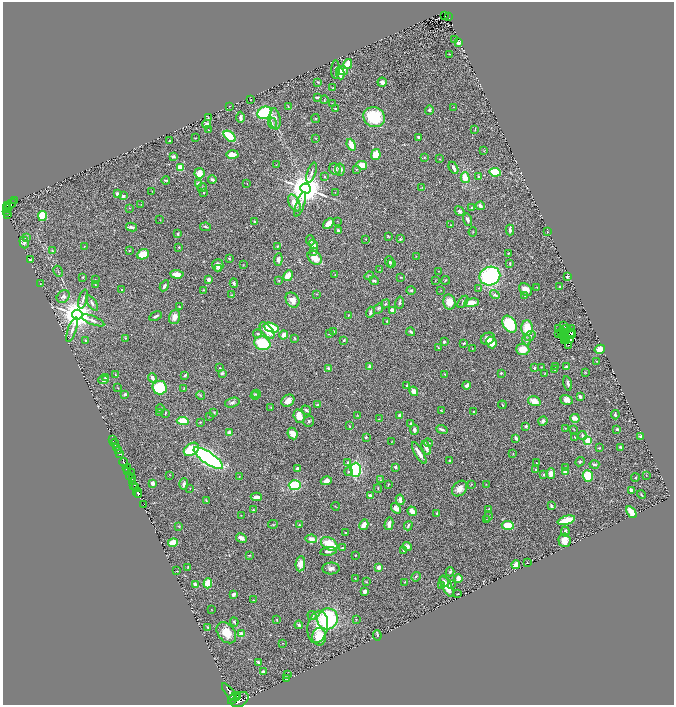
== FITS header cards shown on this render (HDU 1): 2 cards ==
NAXIS1  =                 1343
NAXIS2  =                 1405

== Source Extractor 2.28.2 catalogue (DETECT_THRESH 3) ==
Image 1343 x 1405 px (HDU 1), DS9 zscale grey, zoomed out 1/2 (1 PNG px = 2 x 2 image px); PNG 676 x 707 px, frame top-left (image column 2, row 1405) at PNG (3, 2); each listed source drawn as its Kron ellipse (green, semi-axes under 4 px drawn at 4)
Background 0.86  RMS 0.04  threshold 0.12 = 3 sigma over >= 5 px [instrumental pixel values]
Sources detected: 451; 26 cannot appear on this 1/2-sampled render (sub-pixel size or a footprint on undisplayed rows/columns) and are neither listed nor drawn; the other 425 listed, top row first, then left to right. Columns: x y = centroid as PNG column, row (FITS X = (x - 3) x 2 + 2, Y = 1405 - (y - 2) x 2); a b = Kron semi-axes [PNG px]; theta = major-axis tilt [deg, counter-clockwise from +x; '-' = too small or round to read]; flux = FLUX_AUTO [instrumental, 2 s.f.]
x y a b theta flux
444 16 4 1 - 4.1
448 16 4 2 - 70
455 40 4 3 - 13
458 43 4 3 - 24
450 54 3 2 - 3.6
348 64 5 4 - 81
335 69 9 2 87 11
342 70 6 4 -3 76
340 73 6 4 -83 48
318 82 3 2 - 6.3
382 82 5 4 - 29
333 88 3 2 - 11
317 97 3 2 - 13
251 99 2 1 - 2.7
324 100 4 2 - 4.3
332 104 2 1 - 5.5
230 106 3 1 - 2
288 107 3 2 - 4
454 107 2 1 - 3.5
335 108 2 2 - 5.1
429 110 4 3 - 13
264 113 7 6 - 580
240 117 6 3 89 18
374 117 11 9 -28 300
208 118 3 3 - 5.4
275 119 10 5 -82 50
315 119 4 3 - 5.4
272 123 6 2 -68 7.6
207 124 4 4 - 26
208 130 2 2 - 2.8
475 130 3 2 - 3
230 136 7 3 -40 310
419 137 3 2 - 25
195 138 2 1 - 3.8
315 138 3 2 - 3
169 141 2 2 - 5.9
351 145 6 3 -69 84
484 151 2 2 - 4.3
232 154 6 4 0 49
376 155 5 4 - 110
173 157 4 3 - 13
424 157 3 2 - 4.4
440 159 3 2 - 5.2
276 165 2 1 - 2.1
362 165 5 4 - 79
180 167 4 3 - 110
453 168 6 3 -60 19
335 169 6 5 - 21
340 169 6 4 -82 39
356 169 2 2 - 6.5
495 172 6 4 -7 270
199 173 5 5 - 84
311 173 10 3 71 20
325 176 2 2 - 8.1
478 177 3 3 - 8.9
465 178 5 4 - 110
166 180 4 2 - 7.7
212 180 4 3 - 22
198 183 4 3 - 13
247 184 2 1 - 3.1
422 187 3 2 - 2.9
202 188 4 2 - 8.4
306 188 5 5 - 18000
152 191 2 2 - 2.7
335 192 2 1 - 1.8
204 193 2 2 - 5.7
117 194 3 2 - 20
123 196 3 2 - 16
15 201 2 1 - 22
294 203 9 5 -62 84
10 204 6 3 33 160
141 204 2 2 - 2.5
300 204 13 3 70 27
7 205 3 2 - 240
480 206 4 3 - 25
471 207 3 2 - 4.7
6 208 3 1 - 71
8 208 3 2 - 200
130 208 3 2 - 2.6
459 211 5 4 - 15
7 212 3 2 - 120
8 214 2 1 - 65
42 216 5 4 - 240
160 220 3 2 - 3.5
467 220 6 4 -74 19
254 221 3 2 - 8.1
337 221 2 2 - 2.8
328 223 6 3 43 76
450 225 2 1 - 4.1
131 227 5 3 - 25
206 227 5 3 - 11
338 230 3 3 - 15
510 230 5 3 - 19
473 232 4 2 - 3.6
547 232 2 2 - 6.8
178 234 4 3 - 7.9
388 236 4 2 - 5
26 237 3 3 - 9.9
366 239 2 2 - 3.6
400 239 4 3 - 7.1
310 240 5 4 - 11
24 242 6 4 -71 24
313 244 4 4 - 28
84 246 2 2 - 3
277 246 3 1 - 3.9
179 247 2 2 - 4.8
52 250 3 2 - 5.8
129 251 3 2 - 4.1
313 252 3 3 - 7.7
509 253 3 2 - 5.6
143 254 6 5 - 160
416 256 2 1 - 2.5
229 258 2 2 - 8.4
315 258 8 6 -44 94
30 260 3 2 - 14
278 260 6 4 84 33
390 262 6 3 -68 16
392 263 3 2 - 5.1
510 263 3 2 - 6.2
218 265 6 5 - 43
243 265 3 2 - 3
218 269 3 3 - 9.7
379 270 2 2 - 3.1
58 271 6 2 -63 6.1
438 271 2 1 - 1.9
177 274 7 4 -4 55
335 275 2 2 - 3.4
288 276 6 3 61 130
369 276 5 3 - 7.2
490 276 10 9 - 1000
83 277 3 2 - 5.9
401 277 3 2 - 4.9
567 277 3 3 - 9
209 279 3 3 - 24
95 280 3 2 - 5.1
445 280 4 2 - 5.5
279 281 3 2 - 3.8
374 281 4 3 - 13
435 281 2 2 - 3
234 283 4 3 - 14
40 284 2 1 - 1.8
95 284 3 2 - 4
164 286 6 3 60 15
537 287 2 1 - 2.7
559 287 2 2 - 5.7
479 288 3 2 - 3.7
122 290 2 2 - 9.7
203 290 3 2 - 3.9
411 290 5 3 - 9
441 290 2 1 - 2
526 290 7 5 -44 67
317 294 2 2 - 2.6
495 294 5 4 - 11
231 295 2 2 - 5.1
63 296 7 5 44 27
525 296 3 2 - 5.5
83 299 10 3 73 21
292 300 8 6 -55 66
449 302 7 6 - 85
463 302 7 4 52 12
92 303 9 4 -55 21
400 303 6 3 80 14
472 303 7 4 8 71
385 304 5 3 - 8.4
179 306 2 2 - 4.9
379 308 5 3 - 8.7
393 310 4 3 - 68
370 312 5 3 - 25
77 315 5 5 - 15000
348 315 2 2 - 4.9
155 316 6 3 27 13
174 317 7 5 71 48
93 320 12 3 -21 24
387 321 3 2 - 5.2
509 324 9 6 -57 240
564 325 2 2 - 6.8
271 328 8 4 -18 240
527 328 8 5 90 140
567 328 2 1 - 1.6
571 328 3 1 - 5.2
558 329 2 1 - 3.7
72 330 13 3 70 24
267 331 9 5 -50 160
334 331 2 2 - 20
411 332 4 3 - 10
570 332 3 2 - 5.1
562 333 3 2 - 2.6
564 333 2 1 - 0.41
258 334 4 3 - 11
329 334 4 3 - 8.2
559 334 2 1 - 4.9
572 334 4 2 - 4.4
284 335 4 3 - 57
564 335 2 1 - 9.1
530 336 6 4 39 16
125 338 3 3 - 5.1
294 338 3 2 - 6.4
565 338 2 1 - 1.1
488 339 7 5 30 45
571 339 2 1 - 1.2
86 340 3 3 - 7.6
344 340 3 2 - 9.1
526 340 5 3 - 14
564 340 2 1 - 2.7
567 341 2 1 - 4.1
444 342 2 2 - 15
262 343 8 6 -20 270
464 343 2 2 - 8.6
491 343 6 5 - 97
568 345 2 1 - 3
438 348 3 2 - 4.2
472 348 3 2 - 2.5
523 349 6 5 - 120
600 349 5 4 - 42
596 361 2 1 - 4.3
369 367 3 3 - 30
541 367 3 2 - 3.3
556 367 2 2 - 2.5
566 367 4 2 - 24
220 368 2 2 - 5.1
329 368 4 3 - 15
534 368 2 2 - 16
554 369 3 3 - 5.5
585 372 3 2 - 4.2
222 373 4 4 - 12
501 373 2 2 - 23
545 373 3 2 - 4.5
445 374 3 2 - 4.1
115 375 2 2 - 3.4
185 375 3 2 - 11
106 378 2 2 - 48
152 378 4 3 - 23
103 380 5 3 - 31
568 383 7 2 -76 21
467 385 4 3 - 20
407 386 3 2 - 9.2
118 388 4 1 - 3
160 388 7 7 - 340
183 389 3 2 - 3.6
414 391 5 4 - 42
125 394 3 2 - 17
256 394 5 3 - 8.6
200 395 4 2 - 5.7
255 396 4 3 - 6
580 396 3 2 - 14
566 400 6 5 - 46
288 401 7 5 38 59
534 401 6 4 -16 80
232 403 7 4 17 20
317 405 3 3 - 6.7
502 405 4 2 - 7
271 407 3 2 - 4.9
160 409 4 2 - 8.5
306 410 5 3 - 15
441 411 3 2 - 5.3
160 412 2 2 - 7.9
214 412 4 3 - 6.1
474 412 2 2 - 6.7
165 413 2 2 - 5.1
357 415 3 2 - 3.1
399 415 4 3 - 14
615 415 4 3 - 13
210 416 2 1 - 2.7
299 416 7 5 -74 88
575 418 5 3 - 52
379 419 2 1 - 4
183 421 6 4 -5 200
309 421 5 5 - 13
543 421 5 3 - 21
200 422 2 2 - 3.9
411 423 3 2 - 18
349 426 4 2 - 4.2
526 426 2 2 - 15
565 428 3 2 - 2.7
574 429 3 2 - 3.6
617 429 3 2 - 14
414 430 5 4 - 24
442 430 5 3 - 17
229 432 3 3 - 13
292 434 6 4 -64 54
582 436 4 4 - 23
366 437 3 3 - 10
575 437 2 1 - 4.1
641 437 3 2 - 21
516 438 4 2 - 14
113 439 2 1 - 52
392 441 2 1 - 2.2
588 441 4 3 - 180
115 443 4 2 - 88
428 443 5 3 - 8.9
116 447 3 1 - 170
621 447 3 2 - 8.4
426 448 7 3 -69 40
599 448 3 2 - 6.8
191 449 8 5 35 240
118 451 2 2 - 300
119 453 2 2 - 530
419 453 12 3 -59 64
513 453 2 2 - 3.6
208 458 17 6 -34 3000
450 461 3 3 - 13
348 462 3 3 - 7.1
580 462 5 4 - 10
124 463 5 2 - 1200
536 463 2 2 - 6.2
594 464 5 3 - 18
395 467 3 2 - 16
565 467 3 2 - 5.1
127 468 4 3 - 240
298 469 3 3 - 21
356 470 7 5 90 980
536 470 3 2 - 9.3
128 472 4 2 - 240
131 472 2 1 - 34
348 472 4 4 - 11
565 472 4 3 - 68
551 473 5 4 - 41
170 475 2 1 - 3.5
544 475 2 2 - 27
646 475 2 2 - 2.4
130 476 3 2 - 410
588 476 6 5 - 180
239 477 2 2 - 2.7
635 478 4 3 - 8.1
132 479 2 2 - 250
380 480 3 2 - 4
326 481 6 4 16 37
133 482 3 2 - 190
153 483 3 3 - 34
184 484 6 3 88 24
471 484 4 2 - 5
486 484 2 2 - 2.3
134 485 2 1 - 100
295 485 6 5 - 300
388 485 3 2 - 4.4
135 488 4 2 - 420
190 488 2 1 - 3.9
378 488 4 3 - 6.9
460 489 9 6 49 51
631 490 3 2 - 30
138 493 6 2 -67 780
138 495 2 1 - 180
641 495 4 2 - 6.7
370 496 4 3 - 23
256 497 5 3 - 43
400 500 5 3 - 33
206 501 4 3 - 5.8
143 504 3 1 - 24
335 506 4 2 - 4.5
551 506 4 2 - 19
396 508 6 4 -50 47
488 509 3 2 - 10
253 510 2 2 - 14
412 511 5 3 - 71
631 512 6 3 -55 100
437 513 2 2 - 3.8
241 515 2 1 - 2.6
488 516 5 2 - 6.6
487 520 3 2 - 6.4
566 520 9 3 16 190
273 524 5 2 - 6.5
389 524 6 3 78 36
299 525 2 2 - 4.5
364 525 5 3 - 71
508 525 6 4 -5 150
179 526 3 3 - 6.3
408 526 5 2 - 16
565 531 5 3 - 21
346 533 4 2 - 6.2
241 538 6 3 -31 33
311 539 6 3 -10 45
564 540 7 6 - 66
173 543 5 4 - 130
329 544 9 6 -30 160
407 546 4 4 - 25
342 548 3 3 - 7.7
404 550 3 2 - 17
328 551 8 3 8 25
249 555 3 2 - 7.8
356 555 2 1 - 3.1
528 563 2 1 - 3
300 564 7 4 83 68
516 565 4 4 - 46
188 567 3 3 - 5.7
378 567 4 4 - 38
331 569 8 6 3 35
177 571 2 1 - 1.9
450 572 4 4 - 11
416 577 5 2 - 6.8
458 578 4 4 - 30
355 579 2 1 - 3.8
366 582 3 2 - 3.7
405 582 3 2 - 4.3
444 582 6 3 -65 26
208 583 5 3 - 210
451 584 3 2 - 5.1
195 585 3 3 - 39
441 585 2 2 - 15
447 586 11 5 -66 100
365 591 3 3 - 22
233 594 4 3 - 24
458 594 2 2 - 4
253 600 2 2 - 2.7
211 610 2 2 - 2.5
312 616 5 4 - 13
327 619 10 10 - 720
356 619 4 2 - 4.4
277 620 2 1 - 3.7
234 622 4 3 - 9
299 625 4 3 - 14
318 627 16 10 80 120
208 628 4 2 - 15
226 633 12 8 -53 120
242 634 4 3 - 68
377 635 5 3 - 8.7
319 637 8 7 - 160
283 643 3 2 - 2.5
258 662 3 3 - 13
263 671 3 2 - 11
287 674 2 2 - 3.5
286 679 2 1 - 2.3
230 692 11 4 -51 2800
237 697 2 1 - 510
234 698 7 2 44 1600
240 700 9 6 35 3800
At the frame edge (FLAGS 8, measured only in part): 1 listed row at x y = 240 700
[26 sub-pixel or undisplayed-footprint detections neither listed nor drawn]